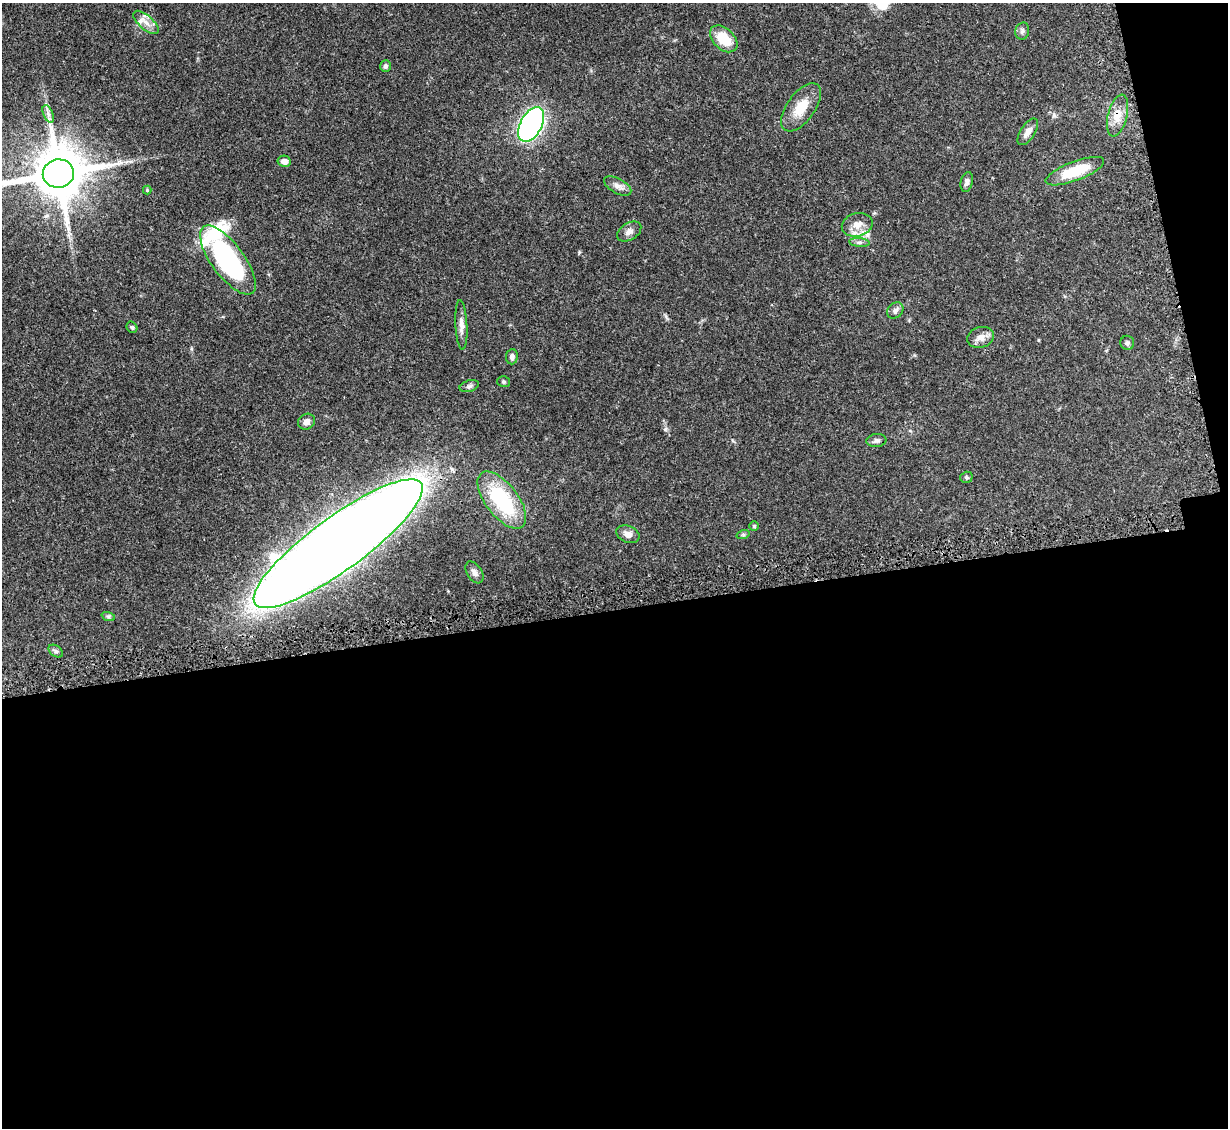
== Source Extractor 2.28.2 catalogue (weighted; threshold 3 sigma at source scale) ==
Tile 16 of 4 x 4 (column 4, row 4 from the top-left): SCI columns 3730-4955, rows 255-1380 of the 4995 x 5067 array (HDU 1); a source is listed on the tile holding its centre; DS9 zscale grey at full resolution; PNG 1230 x 1130 px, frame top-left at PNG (2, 3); each listed source drawn as its Kron ellipse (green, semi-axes under 4 px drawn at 4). Shown black and unused: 48% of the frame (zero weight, under 3 of 5 exposures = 4% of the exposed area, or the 3 px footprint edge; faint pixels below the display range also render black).
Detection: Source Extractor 2.28.2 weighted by HDU 2 'WHT'; one run over the whole footprint, this tile lists its part. Background 0.0699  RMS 0.0033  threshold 0.0151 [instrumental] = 3 sigma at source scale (4.5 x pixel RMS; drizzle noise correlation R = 1.50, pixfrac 1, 0.05/0.05 arcsec/px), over >= 5 px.
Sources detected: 41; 3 inside a brighter listed object's ellipse — not listed separately; the other 38 listed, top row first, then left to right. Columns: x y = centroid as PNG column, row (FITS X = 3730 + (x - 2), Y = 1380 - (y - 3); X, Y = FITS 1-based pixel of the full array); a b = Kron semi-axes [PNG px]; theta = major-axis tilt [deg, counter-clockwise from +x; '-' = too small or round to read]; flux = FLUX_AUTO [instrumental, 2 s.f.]
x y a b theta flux
146 22 16 7 -42 2.5
1022 31 8 7 - 0.94
724 39 16 10 -44 9
385 66 6 5 - 0.78
801 107 28 14 54 7.1
48 114 9 4 -67 1.1
1118 115 21 9 76 4.1
531 124 19 10 62 110
1028 132 15 7 57 2.5
284 161 6 5 - 2
1075 171 31 9 21 13
58 173 15 14 - 2100
967 182 10 6 76 1.2
618 186 15 7 -29 1.9
147 190 4 4 - 0.33
857 225 16 11 14 3.5
629 231 13 8 32 1.8
859 242 10 4 -4 0.85
228 260 41 16 -53 53
895 310 9 7 44 1.2
461 325 25 6 -87 2.3
132 327 6 5 - 0.54
980 337 14 10 17 2.7
1127 343 7 7 - 0.85
512 357 8 6 85 1.2
503 382 6 5 - 0.56
469 386 10 5 16 0.96
306 422 9 7 35 1.6
876 441 10 6 7 1.1
966 477 6 5 - 0.52
502 500 34 16 -53 27
754 526 4 4 - 0.51
628 534 12 8 -22 2.2
743 535 7 4 18 0.5
338 544 103 27 36 1200
474 572 12 7 -57 1.4
108 616 7 4 -18 0.6
56 651 8 5 -36 0.76
Overlapping masked pixels (flux is a lower limit): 2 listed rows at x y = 1118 115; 338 544
Isophote crosses this tile's border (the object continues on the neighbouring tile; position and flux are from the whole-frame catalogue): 1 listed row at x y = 58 173